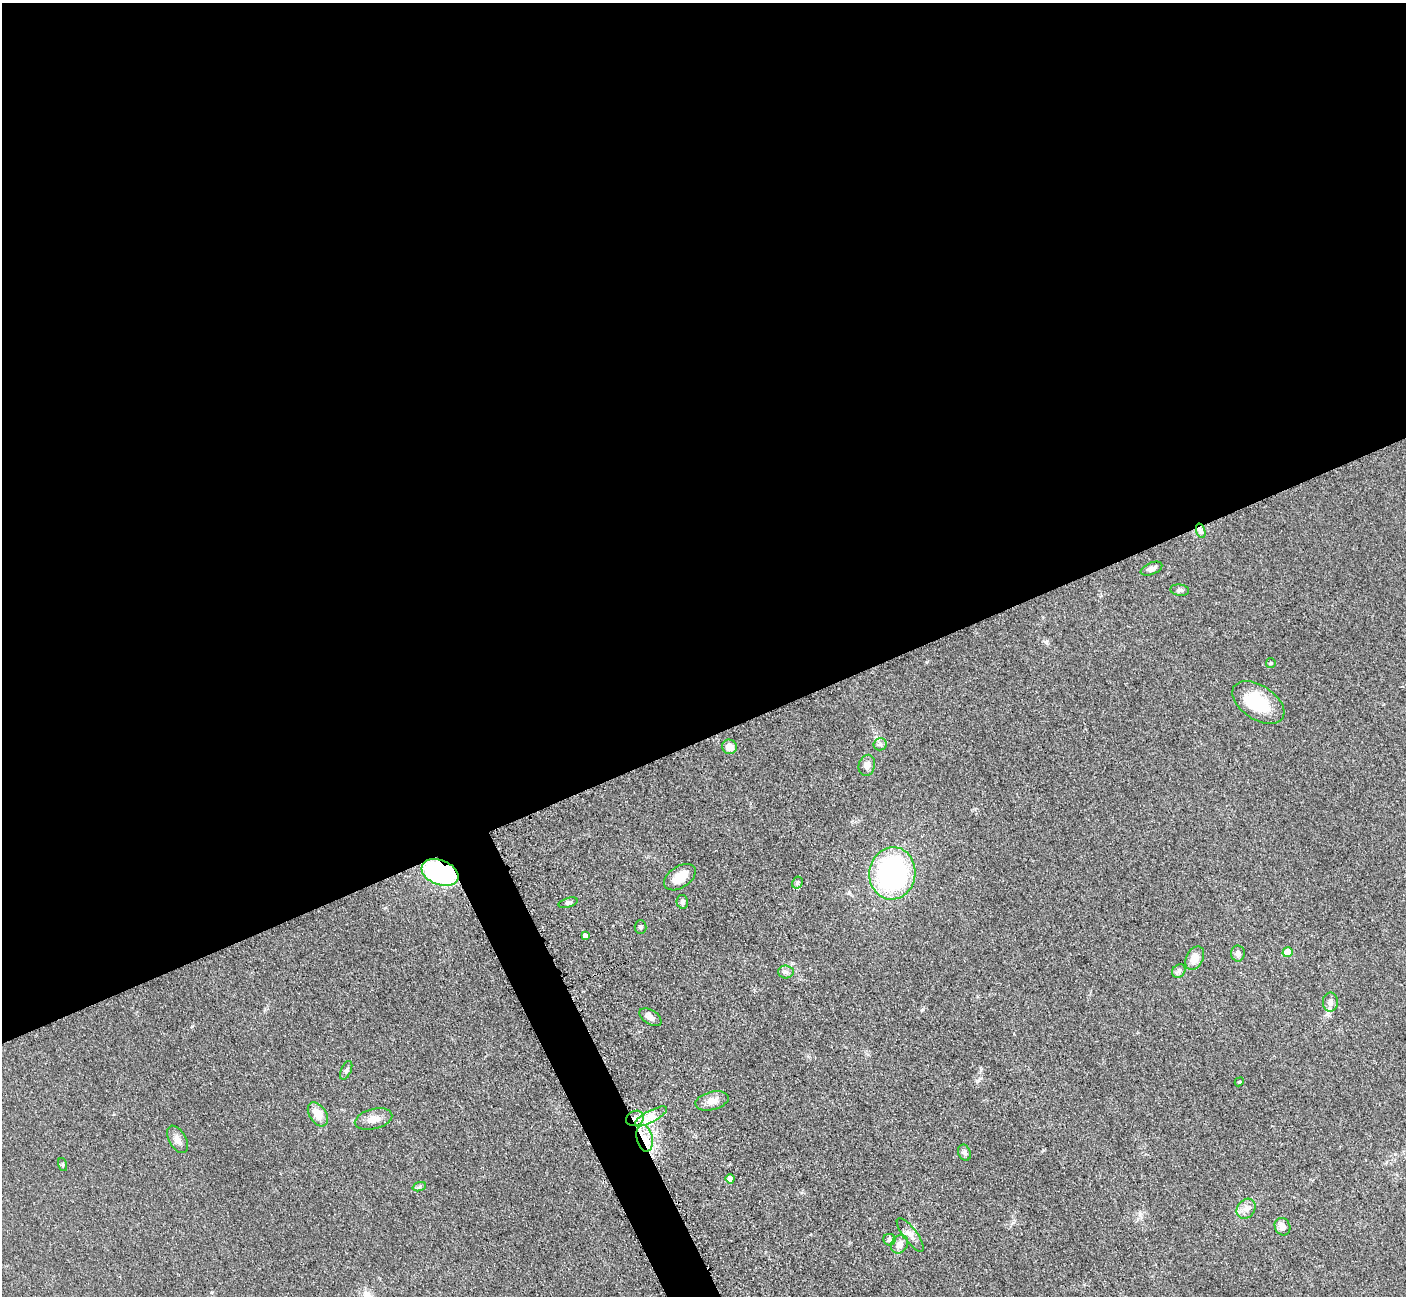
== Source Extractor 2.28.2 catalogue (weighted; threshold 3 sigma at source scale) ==
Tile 2 of 4 x 4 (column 2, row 1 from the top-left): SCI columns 1423-2826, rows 4179-5472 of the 5699 x 5661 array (HDU 1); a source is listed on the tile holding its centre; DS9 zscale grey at full resolution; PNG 1408 x 1298 px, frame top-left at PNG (2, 3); each listed source drawn as its Kron ellipse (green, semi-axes under 4 px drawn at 4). Shown black and unused: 58% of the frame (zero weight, under 3 of 5 exposures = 4% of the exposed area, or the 3 px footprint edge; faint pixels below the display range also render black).
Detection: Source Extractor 2.28.2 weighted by HDU 2 'WHT'; one run over the whole footprint, this tile lists its part. Background 0.0521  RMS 0.0055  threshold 0.0248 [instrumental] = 3 sigma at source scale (4.5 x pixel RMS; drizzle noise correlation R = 1.50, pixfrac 1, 0.05/0.05 arcsec/px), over >= 5 px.
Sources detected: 42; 1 inside a brighter object's white glare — neither listed nor drawn; the other 41 listed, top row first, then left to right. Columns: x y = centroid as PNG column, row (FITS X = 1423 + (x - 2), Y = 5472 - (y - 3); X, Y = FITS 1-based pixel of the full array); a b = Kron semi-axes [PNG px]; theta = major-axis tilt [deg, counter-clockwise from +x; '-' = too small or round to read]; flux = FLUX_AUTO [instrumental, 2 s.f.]
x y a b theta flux
1201 531 7 4 -72 1.5
1151 569 11 6 23 2.3
1180 590 9 5 -7 1.4
1271 663 5 4 - 0.67
1258 703 29 17 -33 24
880 744 6 6 - 1.4
729 747 7 7 - 5.8
867 765 11 8 76 3.2
440 872 19 12 -21 87
892 873 26 23 81 110
680 877 17 10 33 9.1
797 883 6 5 - 0.98
682 902 7 5 -76 1.4
568 903 10 4 17 1.2
640 927 7 6 - 1.1
585 936 4 4 - 1.9
1288 952 5 5 - 9.2
1238 954 8 7 - 2.5
1195 958 12 8 62 6.1
1179 971 7 6 - 1.6
786 972 8 6 -3 1.7
1330 1002 9 7 89 2.4
651 1017 12 7 -32 3
346 1070 10 5 65 1.4
1239 1082 5 3 - 0.53
712 1101 17 9 14 5.5
318 1114 13 8 -57 7.1
651 1116 18 6 29 5.5
635 1118 9 7 24 3.8
374 1119 19 10 15 5.5
645 1138 13 8 -78 7.2
177 1139 15 8 -61 3.7
964 1153 8 6 -68 1.5
63 1165 7 3 -71 0.61
730 1179 5 4 - 2.4
419 1187 7 4 19 0.95
1246 1209 11 8 52 3.5
1282 1227 9 7 -63 3.5
910 1235 20 7 -53 3.7
889 1240 6 6 - 1.7
899 1244 10 8 57 3.5
Overlapping masked pixels (flux is a lower limit): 3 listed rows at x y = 440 872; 635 1118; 645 1138
Unlisted compact peaks at least as high as the median listed source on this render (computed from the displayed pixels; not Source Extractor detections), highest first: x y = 922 1010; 981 1070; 192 1026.